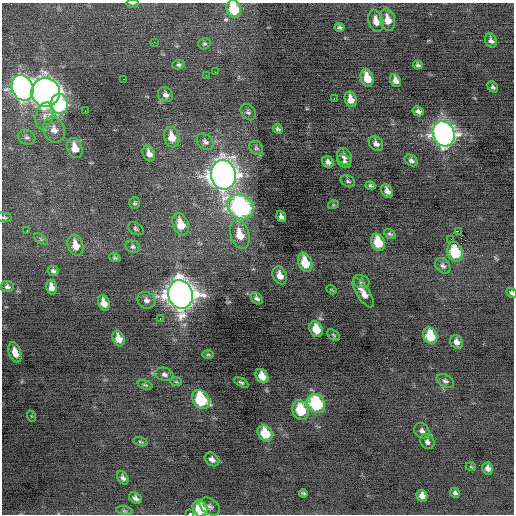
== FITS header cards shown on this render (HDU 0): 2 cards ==
NAXIS1  =                  512 / Axis length
NAXIS2  =                  512 / Axis length

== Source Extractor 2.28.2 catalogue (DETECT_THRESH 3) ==
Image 512 x 512 px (HDU 0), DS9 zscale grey, 1 PNG px = 1 image px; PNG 516 x 516 px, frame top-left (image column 1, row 512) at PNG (2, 3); each listed source drawn as its Kron ellipse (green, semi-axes under 4 px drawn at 4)
Background -0.321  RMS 0.8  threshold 2.4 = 3 sigma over >= 5 px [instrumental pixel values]
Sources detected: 110; all 110 listed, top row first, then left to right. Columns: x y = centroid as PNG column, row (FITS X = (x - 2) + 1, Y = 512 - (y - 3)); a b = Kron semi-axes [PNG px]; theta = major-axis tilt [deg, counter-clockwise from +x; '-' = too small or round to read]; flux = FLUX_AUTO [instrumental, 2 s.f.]
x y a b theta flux
132 3 6 3 1 74
234 9 9 7 -72 1900
388 20 11 7 -78 620
376 21 11 7 -74 540
340 27 5 4 - 130
491 41 7 5 -61 180
154 42 3 2 - 100
204 44 6 5 - 93
179 65 6 5 - 100
418 65 5 3 - 100
215 72 2 2 - 140
206 75 2 2 - 94
367 78 9 6 -72 770
123 79 2 2 - 170
395 80 7 5 -63 290
493 87 6 4 -50 120
22 88 13 10 -67 22000
46 92 14 14 - 45000
165 95 8 7 - 230
334 99 3 2 - 380
351 99 8 6 -72 530
59 104 10 8 -83 6000
85 111 2 2 - 88
418 111 6 4 -29 190
248 112 9 7 -51 140
44 116 14 8 74 450
278 129 5 4 - 130
54 130 13 10 -69 500
444 134 13 10 -64 28000
27 137 9 7 -24 170
172 137 10 7 -72 750
205 142 9 7 -41 190
376 143 8 6 -50 240
75 148 10 7 -71 750
256 148 7 6 - 120
149 154 8 6 -67 350
344 157 9 7 -60 270
411 160 7 5 -32 140
344 161 8 6 -42 160
328 162 6 5 - 210
223 175 15 12 -81 50000
348 181 7 5 -28 120
370 186 5 3 - 90
387 191 7 5 -59 290
134 203 6 5 - 98
333 205 5 3 - 54
240 207 14 11 -37 11000
281 216 6 4 -56 190
4 217 8 4 -13 96
181 224 11 7 -69 1100
136 229 8 5 -33 110
27 231 2 2 - 370
458 231 3 2 - 540
240 234 14 9 -72 980
390 234 6 3 -31 97
41 239 8 4 -37 88
451 239 2 2 - 610
378 242 9 6 -67 1500
76 245 11 7 -72 720
133 247 7 6 - 140
455 252 10 7 -72 2300
115 258 6 4 -19 86
305 262 10 6 -69 1200
443 266 9 6 -47 170
53 271 5 5 - 140
280 275 9 6 -66 470
361 282 8 6 -14 150
7 287 6 5 - 150
51 287 7 5 -74 410
331 290 5 2 - 47
363 293 17 6 -58 520
511 293 5 4 - 110
180 294 14 12 -71 65000
257 298 7 5 -50 180
146 300 9 8 - 240
104 303 8 5 -70 500
160 319 3 2 - 96
316 329 8 6 -66 900
334 335 7 5 -42 87
430 336 8 6 -70 1700
118 338 8 5 -69 540
456 342 7 6 - 290
15 352 10 6 -73 540
208 354 6 4 -1 66
164 374 9 6 -17 190
262 376 7 6 - 610
445 381 9 6 -28 160
176 382 5 3 - 58
241 382 8 4 -30 110
145 385 7 4 -17 79
201 399 10 7 -55 3100
316 404 10 8 -53 3900
301 410 10 8 -68 1800
31 416 6 3 -71 55
422 431 8 7 - 210
265 433 9 7 -55 1400
141 442 7 3 -15 70
427 442 8 6 -50 200
212 459 8 6 -42 240
471 467 5 3 - 51
488 468 6 5 - 260
123 478 7 5 -57 160
303 493 4 3 - 81
455 493 5 4 - 150
422 496 6 5 - 370
135 498 7 5 -29 200
210 506 11 7 -35 200
200 509 9 7 -63 1700
124 511 8 4 -8 96
190 514 4 2 - 1300
At the frame edge (FLAGS 8, measured only in part): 6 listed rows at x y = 132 3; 234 9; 4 217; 511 293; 200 509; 190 514